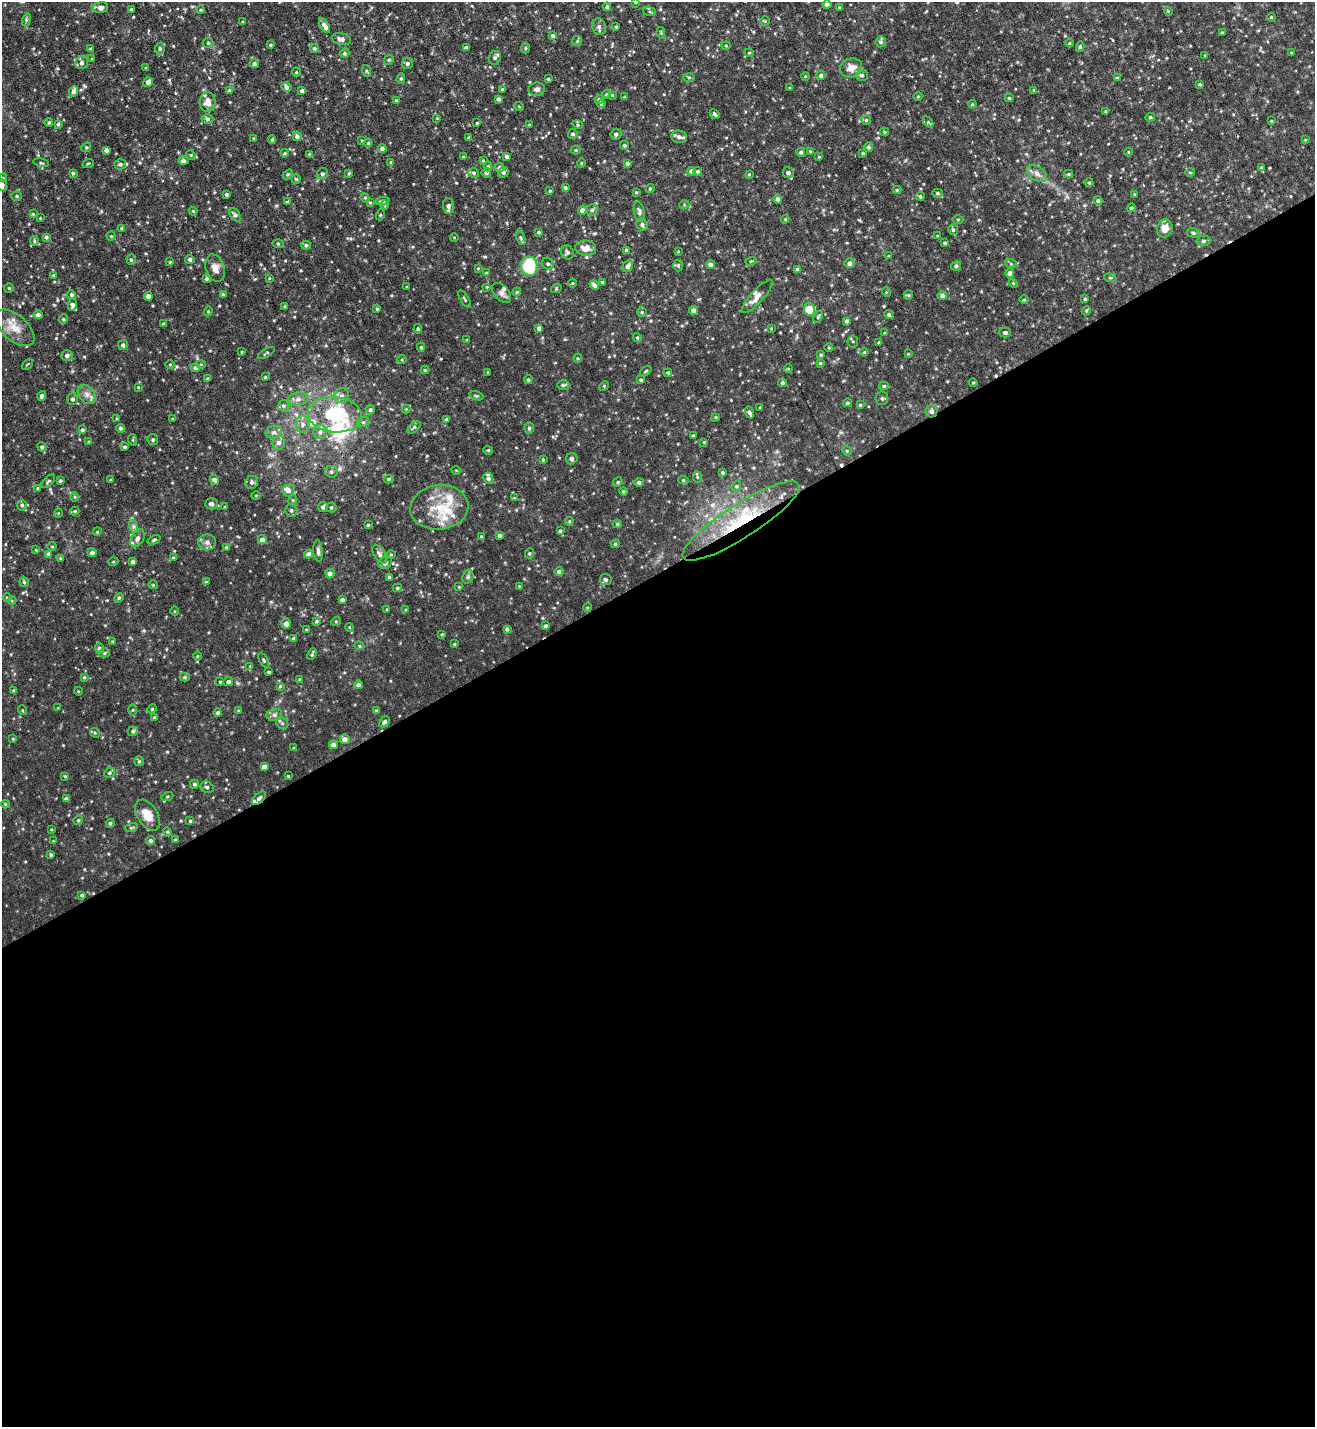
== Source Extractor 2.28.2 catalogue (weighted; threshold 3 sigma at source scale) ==
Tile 15 of 4 x 4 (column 3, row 4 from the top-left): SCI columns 2776-4088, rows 1-1425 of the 5686 x 5700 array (HDU 1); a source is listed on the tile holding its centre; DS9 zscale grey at full resolution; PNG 1317 x 1429 px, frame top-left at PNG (2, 2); each listed source drawn as its Kron ellipse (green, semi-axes under 4 px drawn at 4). Shown black and unused: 60% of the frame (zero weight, under 6 of 12 exposures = <1% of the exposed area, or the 3 px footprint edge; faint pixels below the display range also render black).
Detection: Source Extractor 2.28.2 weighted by HDU 2 'WHT'; one run over the whole footprint, this tile lists its part. Background 0.028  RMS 0.004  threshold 0.0166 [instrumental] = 3 sigma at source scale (4.09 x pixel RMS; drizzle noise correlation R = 1.36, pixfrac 0.8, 0.05/0.05 arcsec/px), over >= 5 px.
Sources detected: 496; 2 cosmic-ray / hot-pixel residue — neither listed nor drawn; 16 inside a brighter listed object's ellipse — not listed separately; the other 478 listed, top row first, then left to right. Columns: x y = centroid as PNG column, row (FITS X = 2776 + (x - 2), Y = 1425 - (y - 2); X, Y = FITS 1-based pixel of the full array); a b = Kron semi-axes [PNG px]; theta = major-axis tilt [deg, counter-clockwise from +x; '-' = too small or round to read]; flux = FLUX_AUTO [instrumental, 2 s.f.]
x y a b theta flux
636 2 4 3 - 0.51
827 4 4 4 - 1.4
101 7 7 5 8 1.2
607 7 4 4 - 0.91
839 7 4 3 - 0.29
131 9 3 3 - 0.61
201 10 4 3 - 0.32
1168 11 4 3 - 0.32
650 12 6 4 -19 0.52
1271 17 4 4 - 0.35
26 20 6 4 73 0.56
765 21 4 4 - 0.34
243 22 3 3 - 0.42
324 25 8 4 -59 1.9
599 27 8 6 -77 1.2
616 27 4 3 - 0.44
661 33 6 4 -80 0.46
1222 33 4 3 - 0.37
553 36 4 4 - 0.84
341 39 10 6 -12 1.6
577 41 5 5 - 0.51
881 42 6 5 - 1.1
208 43 5 5 - 0.55
1070 43 4 3 - 0.29
270 45 3 3 - 0.39
726 46 4 4 - 0.34
1080 47 5 4 - 0.7
314 48 5 4 - 0.66
466 48 4 3 - 1
525 48 5 3 - 0.34
91 49 4 3 - 0.6
160 49 6 4 89 0.85
345 53 5 4 - 0.67
749 53 4 4 - 0.32
1291 53 3 2 - 0.3
1205 55 3 3 - 0.37
495 58 7 6 - 0.87
92 59 4 3 - 0.31
389 60 5 4 - 0.52
82 63 7 6 - 1.1
407 63 6 5 - 0.94
254 64 4 4 - 0.93
146 68 3 3 - 0.32
851 68 11 9 18 3.5
367 71 6 4 -70 0.45
296 72 5 3 - 0.28
821 75 5 4 - 0.82
862 75 5 5 - 1.1
805 76 4 3 - 0.3
689 77 5 4 - 0.4
401 78 5 4 - 0.51
1117 78 4 4 - 0.41
548 79 3 3 - 0.52
148 82 5 4 - 1.4
1200 84 4 3 - 0.42
286 87 5 4 - 1.1
790 88 3 3 - 0.36
502 89 4 4 - 0.49
537 89 8 6 8 1.3
1034 90 4 4 - 0.31
73 91 5 4 - 1.1
230 91 4 4 - 1.5
302 91 4 4 - 1
606 94 4 3 - 0.39
612 95 4 3 - 0.32
918 96 5 3 - 0.32
625 97 4 3 - 0.38
1009 98 4 4 - 0.45
498 99 4 3 - 0.94
599 99 4 4 - 0.72
396 100 4 3 - 0.4
207 102 10 8 87 3
601 104 4 4 - 0.45
972 104 4 3 - 0.37
519 106 5 3 - 0.28
1106 111 3 3 - 0.51
715 114 5 3 - 0.74
1150 117 5 4 - 0.44
437 118 4 3 - 0.29
207 119 6 4 -1 0.71
866 120 4 4 - 0.51
1271 121 4 2 - 0.26
928 122 6 4 -46 0.48
49 123 4 3 - 0.45
477 123 3 2 - 0.33
58 124 4 3 - 0.59
529 125 3 3 - 0.34
578 125 5 3 - 0.35
884 132 4 4 - 0.36
573 134 5 5 - 0.87
616 134 6 5 - 0.95
297 136 5 4 - 1
469 137 4 3 - 0.5
679 137 8 6 -8 1.7
254 138 4 4 - 0.42
272 139 4 3 - 0.44
1305 140 4 4 - 0.33
362 141 4 3 - 0.35
368 143 4 4 - 0.5
624 145 4 4 - 0.52
86 147 5 4 - 0.48
868 147 5 4 - 0.78
382 149 4 4 - 1.5
106 150 4 4 - 1.4
576 150 5 4 - 0.58
810 151 4 3 - 0.29
801 152 4 4 - 0.74
1128 152 4 3 - 0.27
285 153 4 4 - 0.38
863 153 3 3 - 0.43
309 154 4 3 - 0.37
191 155 5 4 - 0.47
464 157 3 3 - 0.53
507 157 4 3 - 0.84
819 157 3 3 - 0.28
483 160 4 4 - 0.33
183 161 5 4 - 0.87
391 162 3 3 - 0.31
41 163 8 3 -12 0.4
581 163 4 4 - 0.41
627 163 4 3 - 0.88
88 164 6 3 21 0.34
120 164 6 5 - 0.86
488 166 5 4 - 0.45
1261 167 3 3 - 0.33
499 168 5 4 - 1
691 171 4 4 - 1.6
698 171 4 4 - 0.58
503 172 5 5 - 1.1
1190 172 5 3 - 0.37
73 173 3 3 - 0.49
349 173 4 3 - 0.37
474 173 5 4 - 0.69
486 173 5 4 - 0.87
788 173 5 5 - 1.1
288 174 6 4 42 0.47
322 174 6 5 - 0.79
749 174 3 3 - 0.32
1037 174 11 7 -34 1.7
1069 174 4 4 - 0.45
3 178 4 4 - 0.37
296 179 5 4 - 0.45
1089 183 4 3 - 0.46
2 185 6 5 - 1.3
565 188 4 3 - 0.63
650 189 4 3 - 0.45
897 190 4 4 - 0.37
550 191 4 3 - 0.41
636 192 3 3 - 0.38
938 193 5 4 - 0.61
227 194 3 3 - 0.58
1135 195 3 3 - 0.45
17 196 5 4 - 0.56
920 196 4 4 - 0.53
365 198 5 4 - 0.42
778 199 4 4 - 0.96
382 201 7 4 4 0.69
1098 201 4 4 - 0.97
287 202 4 4 - 0.44
370 203 4 3 - 0.45
384 205 4 3 - 0.33
684 205 5 3 - 0.31
448 206 7 5 -85 1.4
1131 208 4 4 - 0.57
582 210 4 4 - 1.5
592 210 6 5 - 0.88
193 211 4 3 - 0.32
639 212 10 5 -79 0.97
33 214 4 3 - 0.32
235 215 7 5 -54 0.73
380 215 5 3 - 0.33
40 218 2 2 - 0.24
785 219 4 4 - 0.4
958 219 5 3 - 0.35
642 225 6 5 - 1
122 228 4 3 - 0.42
1165 228 9 7 79 3.5
953 230 5 4 - 0.67
539 232 3 3 - 0.53
1193 233 6 4 -19 0.54
111 236 4 4 - 0.38
938 236 4 3 - 0.32
46 237 4 4 - 0.72
454 237 4 3 - 0.26
521 238 7 4 -69 0.57
34 241 5 3 - 0.45
1204 241 7 5 2 0.8
945 243 3 3 - 0.55
278 244 6 4 -1 0.4
306 245 5 4 - 0.71
586 248 10 7 -6 4
626 250 4 3 - 0.64
678 251 4 2 - 0.25
567 252 7 6 - 0.92
889 256 4 2 - 0.23
131 260 5 4 - 0.54
190 260 4 4 - 0.92
751 261 5 3 - 0.32
170 262 4 4 - 0.31
849 263 5 5 - 1.4
548 264 6 5 - 0.7
710 264 4 4 - 1.3
1011 264 6 4 -18 0.45
678 265 6 4 90 0.59
529 266 9 8 - 20
628 266 6 5 - 1.6
956 266 5 4 - 0.8
215 268 14 9 -72 2.5
478 268 3 3 - 0.29
798 270 4 4 - 1.4
486 273 4 3 - 0.38
1010 273 5 4 - 1.4
53 275 4 3 - 0.41
269 278 4 3 - 0.27
1110 278 6 3 -8 0.35
207 279 4 4 - 0.71
603 282 4 3 - 0.39
572 283 4 3 - 0.3
1013 283 4 3 - 0.32
594 285 5 4 - 1.3
407 287 3 3 - 0.44
487 287 3 3 - 0.29
9 288 5 5 - 0.45
556 289 5 3 - 0.34
517 292 4 3 - 0.41
886 292 5 3 - 0.31
501 293 12 7 -47 1.3
72 295 4 4 - 0.6
223 295 3 3 - 0.71
908 295 5 4 - 0.45
942 295 5 4 - 1.1
148 296 4 4 - 2.1
757 296 22 6 48 2.7
464 299 10 3 -57 0.57
1024 299 4 3 - 0.35
1085 299 3 3 - 0.41
72 305 6 4 83 1.3
285 306 4 3 - 0.34
377 309 3 3 - 0.42
809 309 6 5 - 6.3
694 310 4 4 - 1.7
208 311 5 4 - 0.53
1086 311 5 3 - 0.38
642 312 5 4 - 0.46
38 315 4 4 - 1.4
889 315 5 4 - 0.74
818 317 6 3 64 0.45
63 319 5 4 - 0.48
847 321 4 3 - 0.71
164 324 3 3 - 0.59
15 328 23 12 -41 5.6
539 328 4 4 - 1.3
771 328 4 2 - 0.25
418 329 4 3 - 0.49
884 333 4 3 - 0.3
1005 333 6 5 - 0.87
637 338 4 4 - 0.46
467 340 3 3 - 0.3
853 341 6 5 - 0.45
879 342 3 3 - 0.52
123 345 5 5 - 1
421 347 4 4 - 0.51
829 348 4 3 - 0.28
242 352 3 2 - 0.3
864 352 4 3 - 0.31
266 353 9 3 32 0.43
908 354 4 3 - 0.28
821 355 4 3 - 0.48
67 356 6 5 - 1.1
578 358 4 4 - 0.35
402 360 5 3 - 0.34
820 363 4 3 - 0.42
27 364 6 2 45 0.3
170 364 5 3 - 0.32
201 364 4 4 - 0.37
195 368 4 4 - 1
788 369 4 3 - 0.27
425 370 4 4 - 0.44
646 371 6 3 36 0.41
488 372 3 2 - 0.31
668 373 4 3 - 0.4
265 377 3 3 - 0.38
208 379 4 4 - 0.65
528 380 4 4 - 0.62
641 380 4 3 - 0.56
782 383 4 4 - 0.8
973 383 4 3 - 0.3
563 385 6 5 - 0.65
604 386 5 4 - 0.35
884 386 5 4 - 0.48
138 387 4 3 - 0.36
87 394 11 7 -51 1.9
42 396 5 4 - 0.97
342 396 8 7 - 1.4
476 396 7 4 -19 0.51
882 398 7 6 - 0.84
73 399 6 5 - 0.83
298 399 10 6 8 1.7
847 403 4 4 - 0.57
860 405 4 4 - 0.41
284 406 6 5 - 0.77
760 407 3 3 - 0.31
406 409 4 4 - 0.31
370 410 5 4 - 0.8
931 411 6 6 - 1.3
749 412 6 4 -69 1
335 415 27 17 -6 27
716 417 4 4 - 0.37
117 419 4 3 - 0.36
173 419 3 3 - 0.32
446 419 4 4 - 0.57
363 422 6 5 - 0.64
303 424 8 7 - 1.5
414 427 8 4 43 0.66
121 428 4 4 - 0.77
529 428 6 5 - 0.57
83 430 4 4 - 0.58
274 432 8 6 14 1.2
320 432 7 6 - 1.5
693 435 3 2 - 0.32
133 440 6 4 -72 0.35
153 440 5 5 - 0.73
89 442 4 4 - 0.36
704 442 4 3 - 0.28
279 443 7 6 - 1.6
42 447 5 4 - 0.79
125 447 4 3 - 0.62
488 450 5 4 - 0.42
847 451 5 4 - 0.39
572 459 6 5 - 0.86
543 460 3 3 - 0.41
456 470 4 3 - 0.27
331 472 6 6 - 0.75
723 472 4 4 - 0.56
697 477 6 4 -82 0.47
488 478 6 4 -64 0.9
389 479 5 4 - 0.56
110 480 4 3 - 0.29
214 480 5 4 - 1.3
683 480 5 4 - 0.5
48 481 8 4 43 0.5
60 481 4 3 - 0.41
252 482 7 6 - 0.98
618 482 5 4 - 0.45
639 482 4 4 - 0.8
736 486 5 4 - 0.52
37 488 4 3 - 0.39
288 490 6 5 - 1.5
623 491 4 4 - 0.49
256 495 5 3 - 0.29
75 497 5 3 - 0.33
514 498 4 4 - 0.31
293 500 5 3 - 0.31
212 504 6 5 - 1.3
22 505 5 4 - 0.66
225 507 3 3 - 0.41
323 507 5 4 - 0.86
331 507 5 5 - 0.57
439 507 29 22 7 13
291 510 6 5 - 0.79
75 511 4 3 - 0.52
58 513 5 3 - 0.26
569 521 4 3 - 0.35
741 521 68 17 33 27
617 524 4 4 - 0.49
368 525 4 4 - 0.44
133 526 7 4 -71 0.75
560 531 4 4 - 0.61
97 532 4 3 - 0.32
500 535 3 3 - 1
481 537 4 3 - 0.45
137 538 9 6 60 1.6
154 540 7 4 22 0.47
262 540 4 4 - 1.8
207 542 9 8 - 1.5
615 544 4 4 - 0.5
52 547 4 3 - 0.28
226 547 4 3 - 0.49
36 550 4 3 - 0.29
318 551 11 4 -84 1
92 553 4 4 - 1.2
529 553 5 4 - 0.51
48 554 4 4 - 1.3
308 554 4 4 - 1.1
380 554 10 5 -57 1.2
391 554 5 3 - 0.37
173 558 4 3 - 0.37
61 559 4 3 - 0.36
113 562 5 3 - 0.3
133 562 4 3 - 1.1
385 563 7 6 - 0.98
559 571 4 4 - 1
330 573 5 4 - 1.5
389 577 4 3 - 0.46
468 577 7 5 70 0.72
606 580 6 5 - 0.93
24 582 5 4 - 0.54
206 582 4 4 - 0.41
153 585 4 4 - 0.38
519 586 3 3 - 0.22
459 587 3 3 - 0.27
397 588 5 4 - 0.5
7 598 4 4 - 0.38
119 598 5 4 - 0.49
342 600 4 3 - 1
12 601 4 3 - 0.27
587 608 4 3 - 0.38
387 609 4 2 - 0.27
406 610 4 3 - 0.35
174 611 4 3 - 0.27
317 621 4 4 - 0.53
336 621 5 3 - 0.33
286 624 5 5 - 2.2
546 626 4 4 - 0.74
349 627 4 3 - 0.32
507 629 4 4 - 0.7
307 630 3 3 - 0.5
442 634 4 3 - 0.34
294 639 4 3 - 0.97
113 642 4 4 - 0.42
454 644 3 3 - 0.38
359 646 5 4 - 0.42
99 648 5 4 - 0.88
104 653 5 4 - 0.57
312 654 6 3 67 0.57
197 656 5 3 - 0.33
264 660 8 4 -62 0.52
250 666 3 3 - 0.24
269 672 3 3 - 0.46
84 677 3 3 - 0.38
185 677 5 4 - 0.53
299 679 4 4 - 0.43
220 682 3 3 - 0.33
228 682 5 4 - 0.87
358 685 4 4 - 1.3
280 686 4 3 - 0.38
14 691 4 3 - 0.78
78 691 4 3 - 0.26
58 708 4 3 - 0.26
152 709 5 4 - 0.37
22 710 5 3 - 0.3
133 710 5 3 - 0.37
376 710 4 3 - 0.31
239 711 3 3 - 0.52
218 713 4 4 - 0.63
274 715 8 6 13 1
154 717 3 3 - 0.49
384 722 6 4 47 1
282 723 6 5 - 0.78
133 731 5 4 - 0.68
95 733 5 4 - 0.43
13 739 4 4 - 0.34
345 739 5 4 - 2
334 745 4 4 - 2.3
294 748 4 3 - 0.36
139 761 5 5 - 0.53
264 766 4 4 - 1.7
109 773 5 5 - 0.69
65 776 3 2 - 0.34
288 776 3 2 - 0.32
194 784 4 4 - 0.68
207 787 6 5 - 0.89
167 796 6 4 20 0.5
259 798 8 4 43 1
66 799 4 3 - 0.88
5 804 4 4 - 0.37
147 815 17 10 -58 5.1
78 820 5 4 - 0.42
190 821 4 4 - 0.43
110 823 4 4 - 0.66
131 828 6 4 19 0.49
51 829 4 3 - 0.32
167 832 5 4 - 0.37
151 840 5 4 - 0.73
175 840 4 3 - 0.36
53 841 3 3 - 0.22
51 855 4 3 - 0.45
82 895 3 3 - 0.55
Overlapping masked pixels (flux is a lower limit): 3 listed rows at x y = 931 411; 741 521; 259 798
Isophote crosses this tile's border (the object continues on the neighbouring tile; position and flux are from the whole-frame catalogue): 2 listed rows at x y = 636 2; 2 185